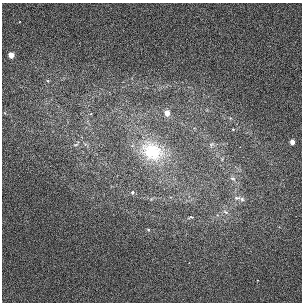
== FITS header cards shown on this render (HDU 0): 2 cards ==
NAXIS1  =                  300 / Width of image
NAXIS2  =                  300 / Height of image

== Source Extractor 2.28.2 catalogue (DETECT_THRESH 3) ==
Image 300 x 300 px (HDU 0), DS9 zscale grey, 1 PNG px = 1 image px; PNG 304 x 304 px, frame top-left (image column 1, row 300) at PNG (2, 3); no overlay
Background 0.00966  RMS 0.047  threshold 0.141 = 3 sigma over >= 5 px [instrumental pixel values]
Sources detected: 15; all 15 listed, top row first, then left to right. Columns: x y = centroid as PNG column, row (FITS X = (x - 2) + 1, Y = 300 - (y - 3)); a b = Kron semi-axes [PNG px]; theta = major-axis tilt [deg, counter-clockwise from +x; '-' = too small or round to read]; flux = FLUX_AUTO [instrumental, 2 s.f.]
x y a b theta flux
11 55 4 3 - 94
167 113 4 3 - 110
91 114 4 3 - 2.5
233 129 4 3 - 3.3
292 142 3 3 - 60
76 144 10 4 37 6.8
211 144 8 6 35 8.5
152 151 33 25 -25 210
233 178 9 7 -33 11
132 192 5 5 - 5.3
237 198 12 6 -6 14
242 199 6 6 - 9.5
226 212 9 5 -28 9.7
190 217 9 3 19 4.6
148 230 5 3 - 2.8